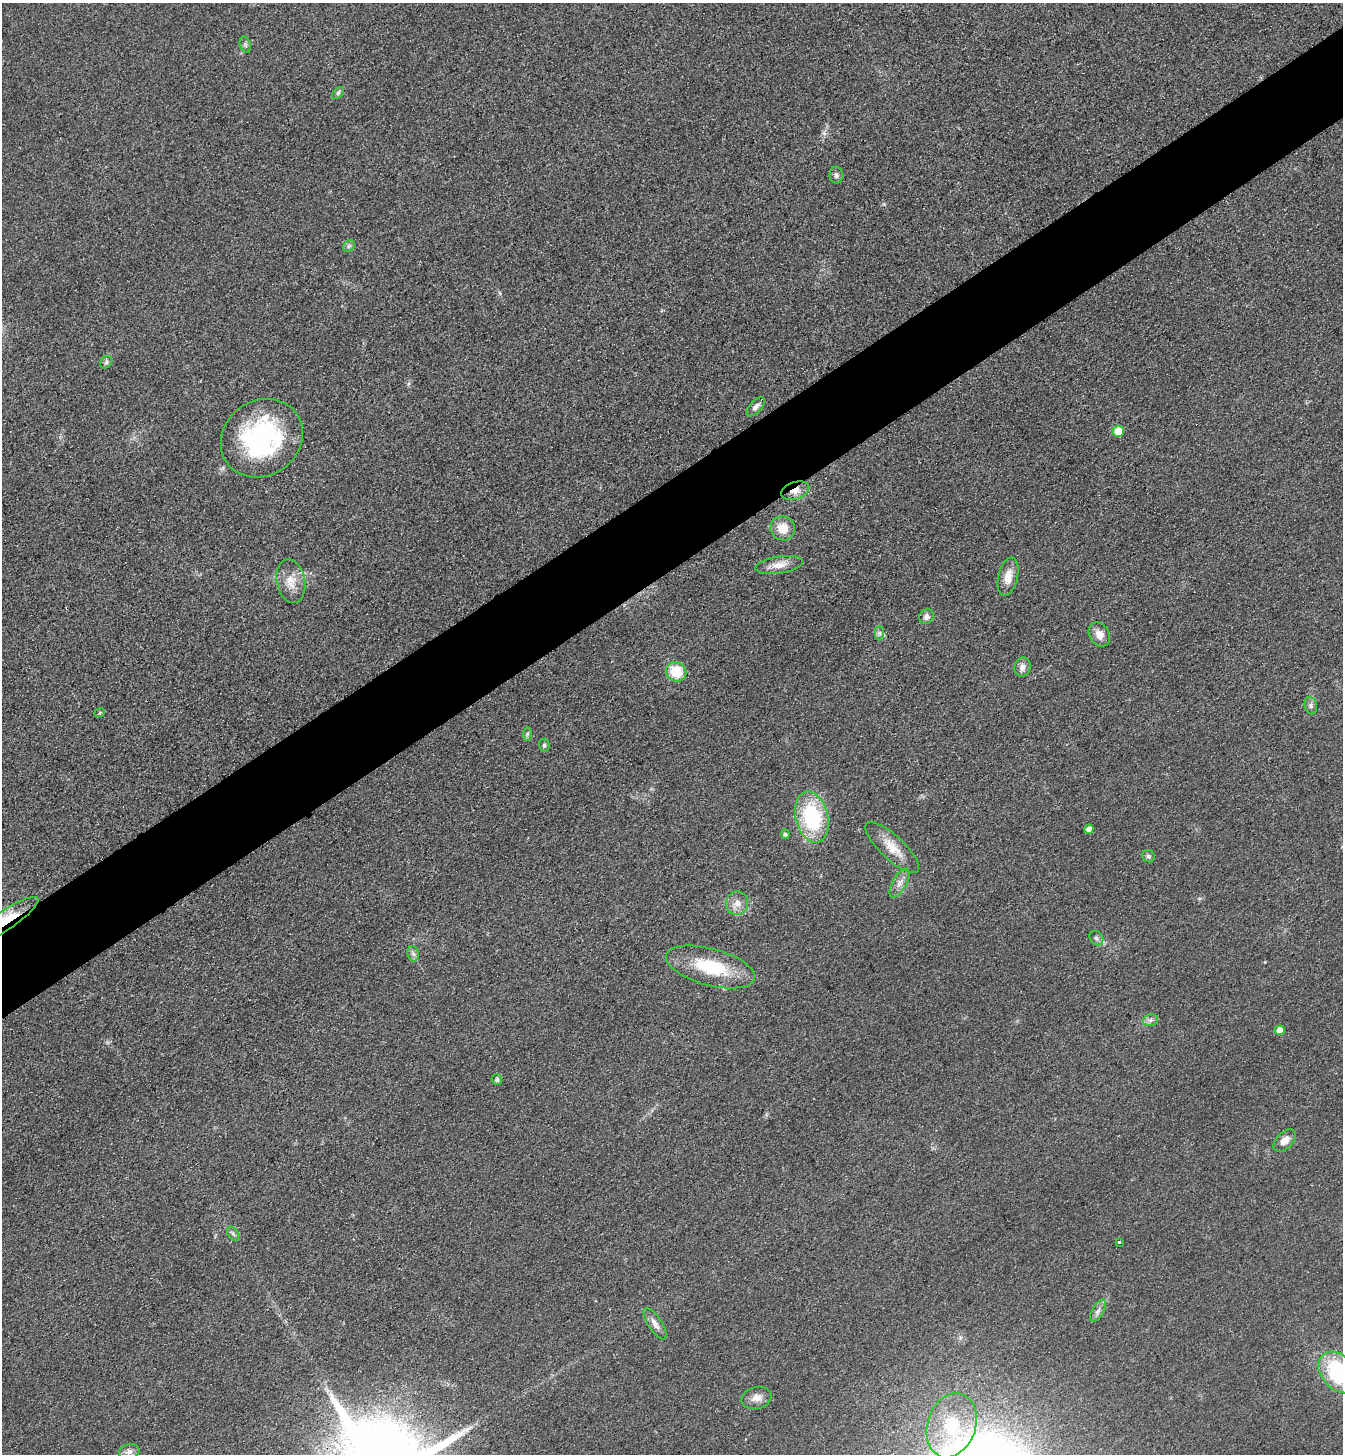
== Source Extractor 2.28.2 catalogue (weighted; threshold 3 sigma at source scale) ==
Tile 10 of 4 x 4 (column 2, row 3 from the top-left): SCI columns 1521-2861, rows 1483-2934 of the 5861 x 5869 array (HDU 1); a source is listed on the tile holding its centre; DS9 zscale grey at full resolution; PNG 1345 x 1456 px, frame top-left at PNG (2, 3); each listed source drawn as its Kron ellipse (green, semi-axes under 4 px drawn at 4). Shown black and unused: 6% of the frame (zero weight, under 3 of 4 exposures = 3% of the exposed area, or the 3 px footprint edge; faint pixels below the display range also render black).
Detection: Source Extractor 2.28.2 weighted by HDU 2 'WHT'; one run over the whole footprint, this tile lists its part. Background 0.0774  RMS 0.0093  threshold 0.042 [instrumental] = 3 sigma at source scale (4.5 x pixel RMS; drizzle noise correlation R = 1.50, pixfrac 1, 0.05/0.05 arcsec/px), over >= 5 px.
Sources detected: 46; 1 cosmic-ray / hot-pixel residue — neither listed nor drawn; the other 45 listed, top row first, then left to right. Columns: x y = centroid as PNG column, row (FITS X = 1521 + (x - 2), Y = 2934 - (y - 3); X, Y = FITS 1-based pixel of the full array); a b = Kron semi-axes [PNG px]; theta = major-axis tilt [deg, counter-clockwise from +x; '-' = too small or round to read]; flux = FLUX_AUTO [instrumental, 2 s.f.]
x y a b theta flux
245 45 8 5 -71 2.2
338 93 7 4 46 1.9
836 175 8 6 -87 3
349 246 6 5 - 1.9
106 362 7 5 47 1.8
756 407 12 6 48 3.9
1118 431 5 5 - 28
262 438 43 37 35 140
795 491 14 8 19 9.2
783 528 12 12 - 15
779 565 24 8 8 10
1008 577 19 9 76 12
291 581 22 14 -78 15
926 617 8 7 - 3.7
879 633 7 4 90 1.9
1099 634 13 10 -58 8
1022 667 10 8 71 5.4
676 672 10 9 - 28
1311 706 9 6 -76 2.6
100 712 5 3 - 1.1
527 734 7 4 89 1.7
544 745 7 5 -76 1.9
812 817 26 16 -77 82
1089 829 4 4 - 6.2
785 834 5 4 - 1.9
892 847 35 12 -43 18
1148 856 6 6 - 2.2
899 883 16 7 61 6.3
737 903 12 11 - 7.9
4 921 40 9 33 31
1096 938 8 6 -50 2.6
413 954 8 5 -78 2.8
710 967 46 18 -15 54
1151 1020 8 5 13 2.9
1280 1030 5 5 - 8.9
497 1080 5 5 - 1.9
1285 1141 13 8 45 7.6
233 1234 8 5 -56 2.1
1119 1242 3 3 - 1.3
1098 1311 12 5 60 4.2
655 1324 18 7 -57 6
1339 1372 24 16 -46 83
756 1398 15 11 15 8
952 1425 33 24 71 46
129 1452 10 7 13 4.3
Overlapping masked pixels (flux is a lower limit): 2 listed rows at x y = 795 491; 4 921
Isophote crosses this tile's border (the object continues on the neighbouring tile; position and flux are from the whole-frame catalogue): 2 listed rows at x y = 4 921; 1339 1372